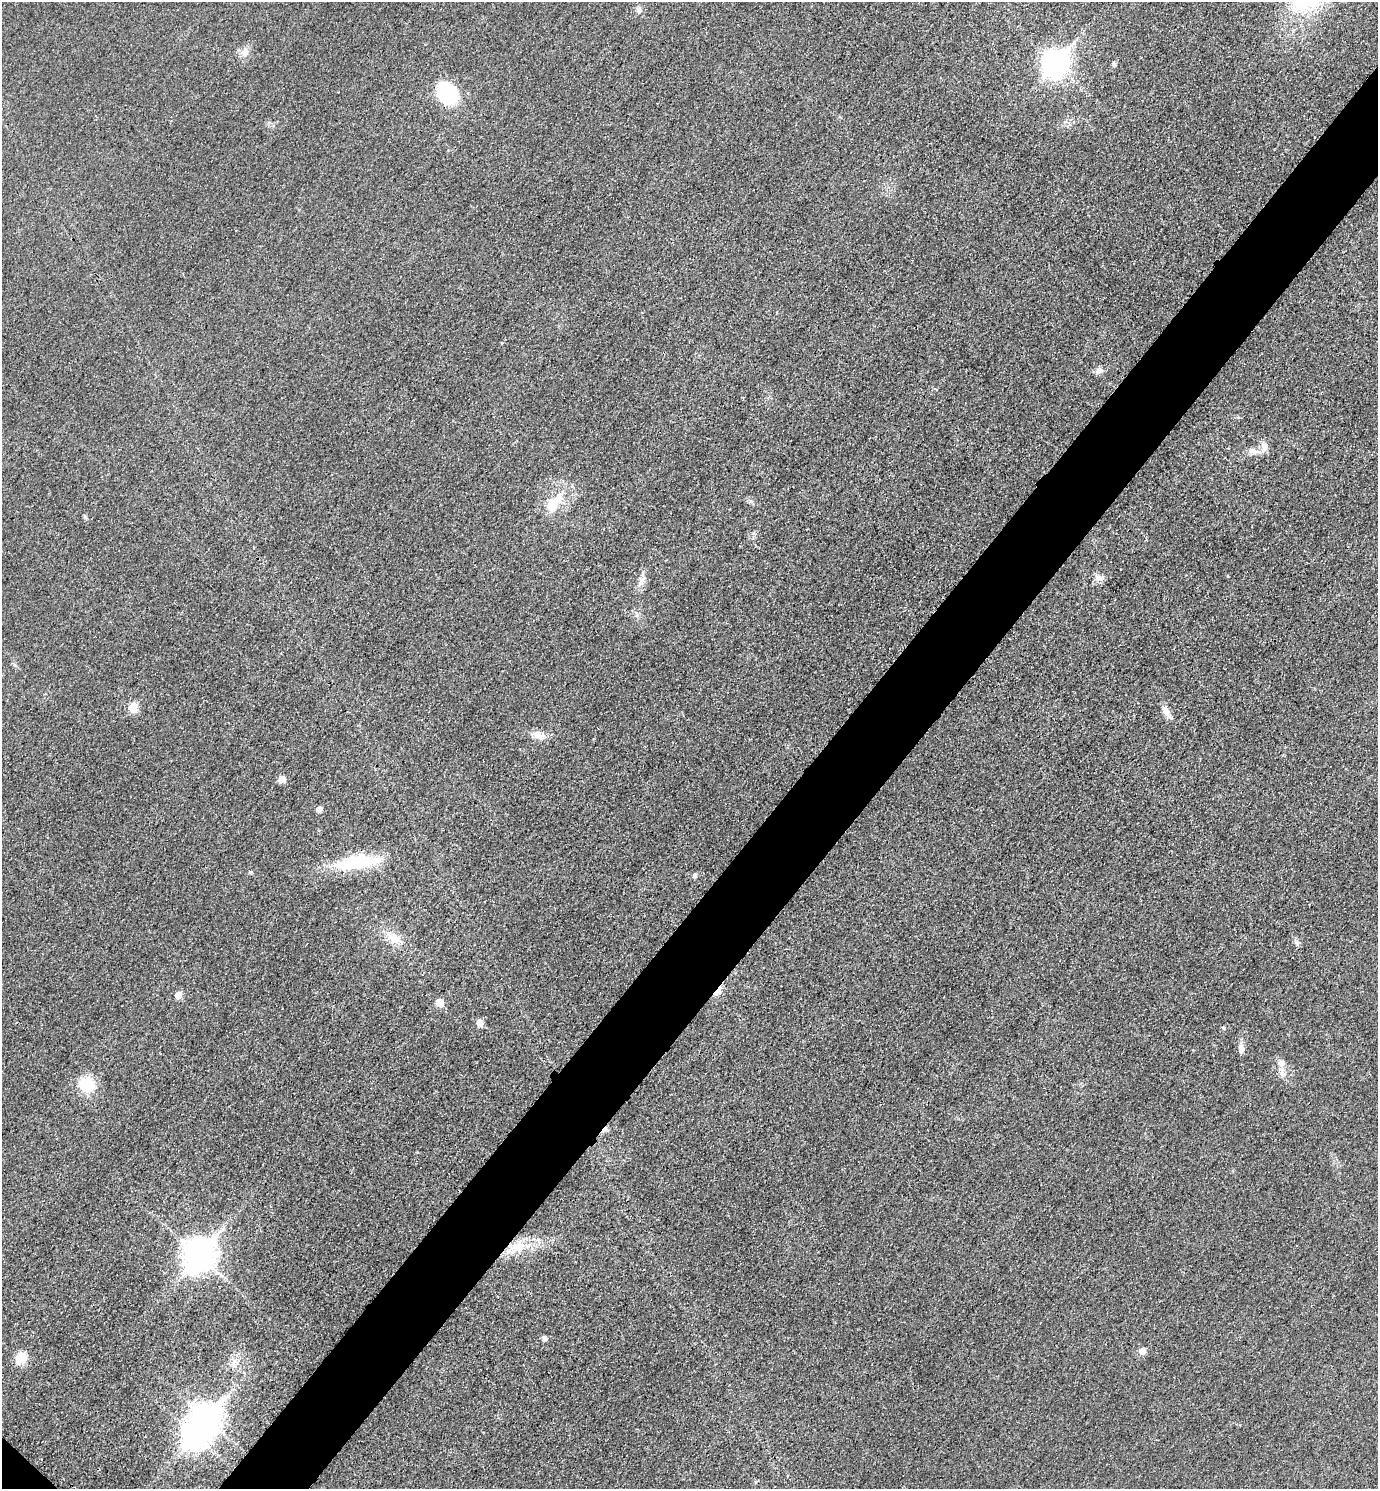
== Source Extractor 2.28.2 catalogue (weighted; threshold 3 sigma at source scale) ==
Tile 10 of 4 x 4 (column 2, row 3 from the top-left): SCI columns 1551-2926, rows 1510-2996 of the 5996 x 5995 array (HDU 1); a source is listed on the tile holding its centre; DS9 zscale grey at full resolution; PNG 1380 x 1491 px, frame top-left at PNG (2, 2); no overlay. Shown black and unused: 6% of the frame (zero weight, under 3 of 4 exposures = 2% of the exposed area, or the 3 px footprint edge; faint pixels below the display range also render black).
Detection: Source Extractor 2.28.2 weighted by HDU 2 'WHT'; one run over the whole footprint, this tile lists its part. Background 0.0261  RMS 0.0063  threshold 0.0282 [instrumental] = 3 sigma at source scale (4.5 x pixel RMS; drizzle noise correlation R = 1.50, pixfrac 1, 0.05/0.05 arcsec/px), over >= 5 px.
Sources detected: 40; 1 inside a brighter object's white glare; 1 cosmic-ray / hot-pixel residue — not listed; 2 inside a brighter listed object's ellipse — not listed separately; the other 36 listed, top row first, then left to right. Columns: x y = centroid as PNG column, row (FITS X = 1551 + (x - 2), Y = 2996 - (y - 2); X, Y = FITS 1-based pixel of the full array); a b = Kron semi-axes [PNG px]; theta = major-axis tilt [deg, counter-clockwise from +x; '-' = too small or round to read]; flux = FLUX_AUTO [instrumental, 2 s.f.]
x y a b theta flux
639 10 9 7 -73 2.2
245 52 12 9 86 4
1055 63 11 9 52 490
1114 64 5 4 - 1.4
447 93 22 16 -53 53
1099 370 11 8 28 2.8
1264 446 13 9 -74 4
1254 452 15 8 -6 4.3
552 505 23 13 62 13
85 517 6 4 -46 0.87
1228 576 5 3 - 0.46
1099 578 14 8 3 3.3
641 581 13 8 76 4
133 708 6 6 - 17
1166 712 15 8 -70 4.2
538 735 15 9 -33 5.1
282 779 5 5 - 7.5
319 809 5 5 - 4
357 862 54 16 6 33
695 875 6 5 - 1.6
392 937 21 11 -34 8.4
719 990 11 5 58 5.7
178 995 6 5 - 7.1
439 1002 6 5 - 10
480 1023 6 6 - 6.2
1224 1028 5 5 - 0.86
1241 1049 14 7 -86 3.2
1282 1072 11 7 -68 3.4
86 1085 18 16 -46 17
518 1247 21 13 15 13
198 1254 12 10 52 890
545 1339 6 5 - 2.3
1142 1351 5 5 - 6.7
21 1358 11 10 - 12
234 1362 9 4 53 2.1
206 1417 11 10 - 610
Overlapping masked pixels (flux is a lower limit): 1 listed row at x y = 719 990
Unlisted compact peaks at least as high as the median listed source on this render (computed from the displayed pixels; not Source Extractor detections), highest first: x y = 250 872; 1296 942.